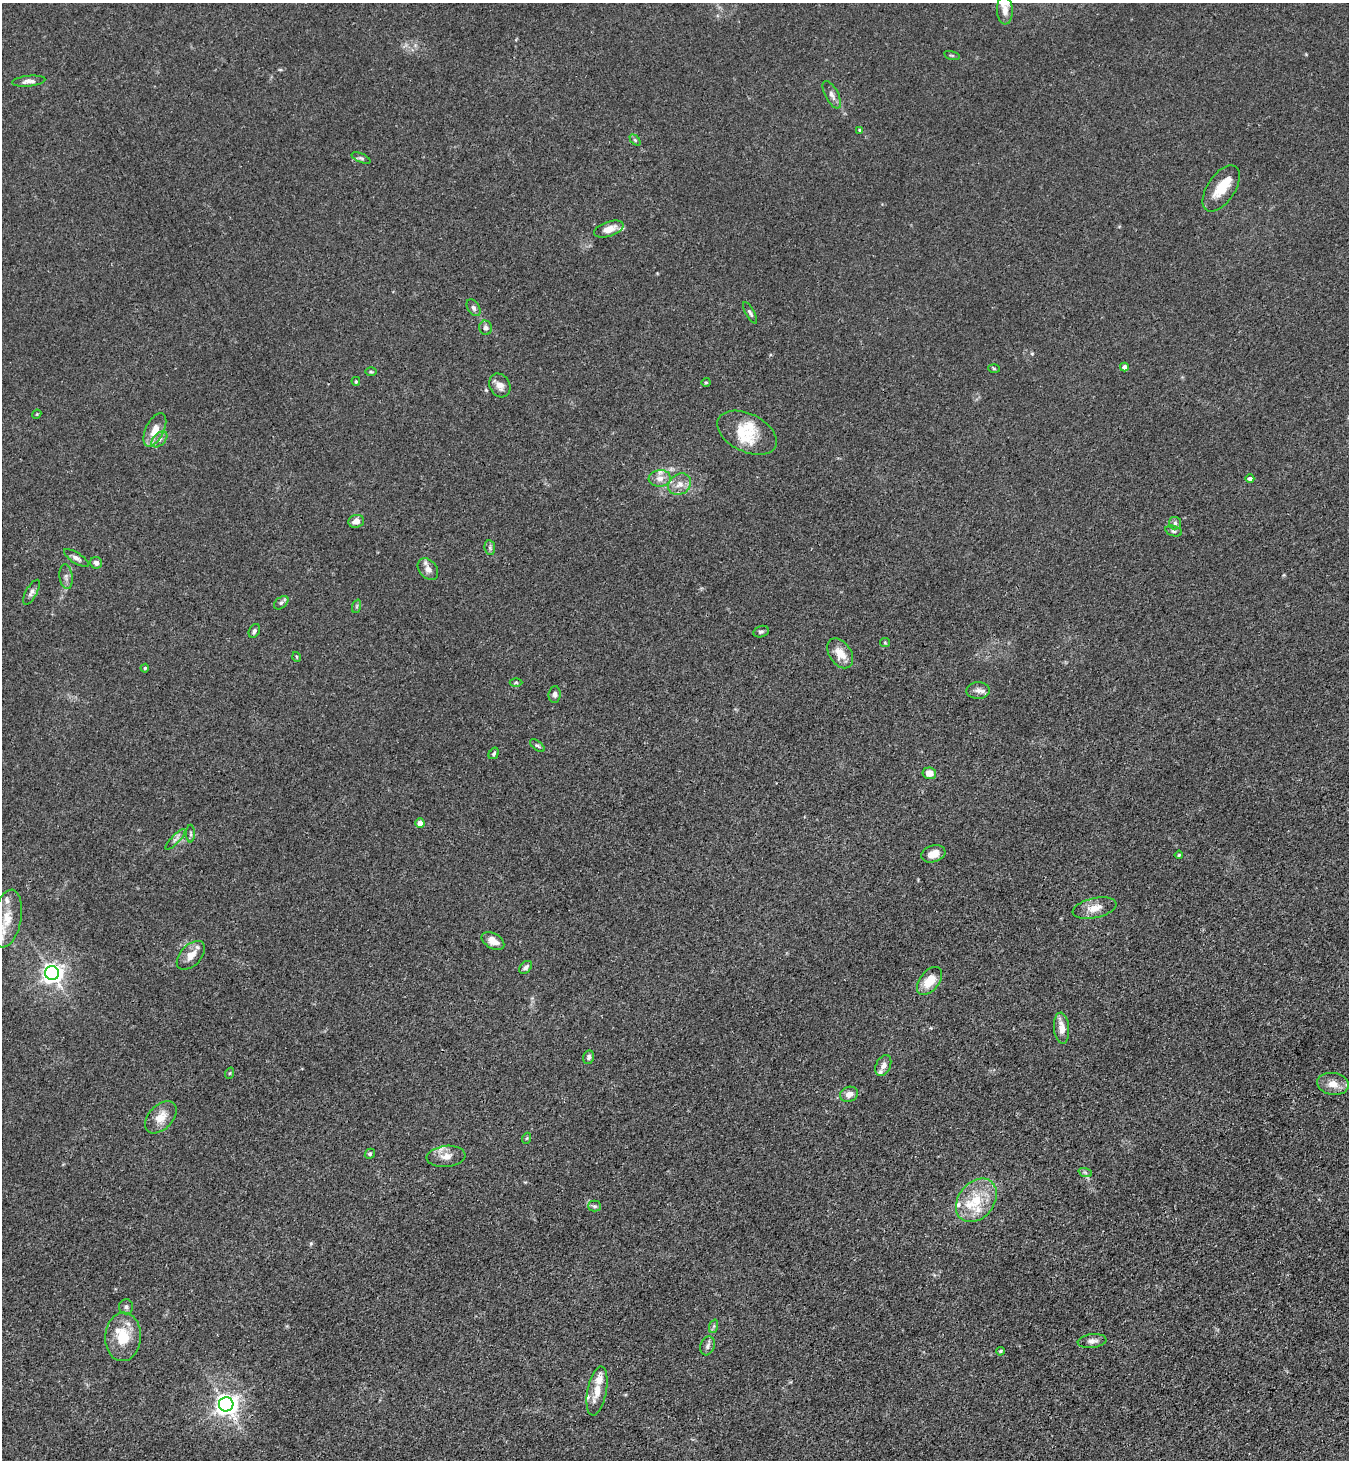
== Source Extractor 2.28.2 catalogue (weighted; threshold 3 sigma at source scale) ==
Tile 6 of 4 x 4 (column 2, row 2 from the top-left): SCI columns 1528-2874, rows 2948-4405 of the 5889 x 5896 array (HDU 1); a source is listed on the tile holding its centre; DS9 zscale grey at full resolution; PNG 1351 x 1462 px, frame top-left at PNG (2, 3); each listed source drawn as its Kron ellipse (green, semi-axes under 4 px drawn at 4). Shown black and unused: <1% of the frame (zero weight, under 3 of 4 exposures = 3% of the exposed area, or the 3 px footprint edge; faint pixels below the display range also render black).
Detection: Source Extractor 2.28.2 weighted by HDU 2 'WHT'; one run over the whole footprint, this tile lists its part. Background 0.0145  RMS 0.0026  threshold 0.0118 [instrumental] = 3 sigma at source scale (4.5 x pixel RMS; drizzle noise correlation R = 1.50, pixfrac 1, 0.05/0.05 arcsec/px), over >= 5 px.
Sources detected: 96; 15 inside a brighter listed object's ellipse — not listed separately; the other 81 listed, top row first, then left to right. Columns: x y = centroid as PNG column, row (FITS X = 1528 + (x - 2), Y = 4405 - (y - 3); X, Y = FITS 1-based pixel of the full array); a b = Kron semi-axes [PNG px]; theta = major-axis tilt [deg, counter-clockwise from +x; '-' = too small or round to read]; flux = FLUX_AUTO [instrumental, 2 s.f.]
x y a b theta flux
1005 10 14 8 -87 2.2
952 55 8 3 -13 0.32
29 81 17 5 6 1.3
832 95 15 6 -61 1.3
860 130 4 4 - 0.36
635 140 6 4 -45 0.38
361 158 10 4 -22 0.58
1221 188 26 13 56 5.8
609 229 15 7 18 2.6
473 308 9 6 -57 0.79
750 313 12 4 -60 0.64
486 328 7 6 - 0.9
1124 367 4 4 - 1.1
994 368 6 4 -3 0.29
371 372 6 4 -1 0.31
356 381 4 3 - 0.3
706 382 4 4 - 0.31
500 385 12 10 -63 1.9
37 414 5 3 - 0.23
155 430 18 9 64 3.7
747 433 32 19 -26 7
159 439 9 6 44 1.1
660 478 11 8 5 1.8
1250 479 4 4 - 0.74
680 484 12 10 35 2.4
356 521 8 6 13 1.8
1175 523 6 6 - 0.62
1174 531 8 5 -17 0.56
490 548 7 5 -80 0.6
76 558 14 5 -32 1
96 563 6 6 - 0.98
428 569 12 9 -51 1.7
66 577 12 6 -83 1.1
31 592 14 5 61 1
281 603 8 5 40 0.67
357 606 7 4 71 0.41
254 631 7 5 62 0.55
761 632 8 5 14 0.6
885 643 5 4 - 0.28
840 653 16 11 -54 3.8
297 657 5 3 - 0.22
145 668 4 4 - 0.35
516 682 6 4 0 0.38
978 691 12 8 2 1.4
555 694 8 6 84 0.95
537 746 8 4 -39 0.51
494 753 6 4 57 0.46
929 773 7 6 - 2.5
420 823 5 4 - 2.2
191 834 9 4 -90 0.51
175 839 13 4 47 0.88
933 854 12 8 18 2.6
1179 855 4 3 - 0.31
1095 908 22 10 12 3.3
7 918 29 14 79 5.7
493 941 12 7 -31 2.3
191 955 17 10 46 3
526 967 7 5 46 0.98
52 973 7 7 - 160
930 981 16 9 52 5.1
1062 1028 15 7 -85 2.7
589 1057 7 5 77 0.62
883 1065 11 7 65 1.3
230 1073 6 3 70 0.29
1333 1084 16 11 -9 2.9
849 1094 9 7 20 1.8
161 1117 19 12 46 3.8
527 1138 6 3 70 0.26
370 1154 5 4 - 0.4
446 1156 19 10 5 2.8
1085 1172 7 4 -20 0.49
976 1200 24 17 51 8.7
594 1206 6 5 - 0.54
126 1307 7 7 - 0.78
714 1326 7 4 71 0.5
123 1337 24 18 87 7.3
1092 1341 14 7 7 1.3
708 1346 10 7 70 0.98
1000 1351 4 3 - 0.34
597 1391 25 9 79 3.7
226 1404 7 7 - 190
Isophote crosses this tile's border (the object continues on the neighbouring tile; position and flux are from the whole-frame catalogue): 1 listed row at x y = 7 918